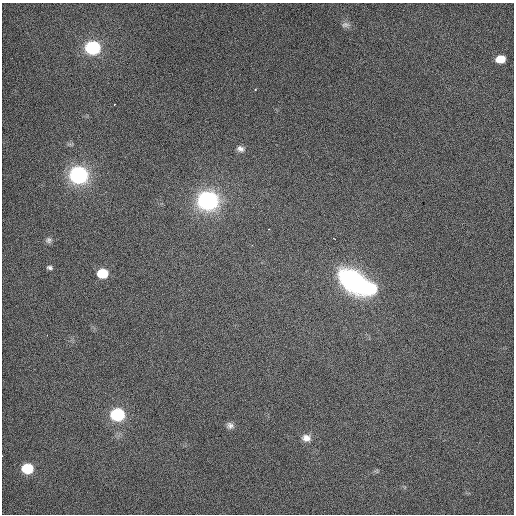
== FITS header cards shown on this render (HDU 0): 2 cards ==
NAXIS1  =                  512 / Axis length
NAXIS2  =                  512 / Axis length

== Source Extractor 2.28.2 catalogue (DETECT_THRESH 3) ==
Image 512 x 512 px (HDU 0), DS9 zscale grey, 1 PNG px = 1 image px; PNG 516 x 516 px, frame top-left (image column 1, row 512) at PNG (2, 3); no overlay
Background 451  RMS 2.2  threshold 6.72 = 3 sigma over >= 5 px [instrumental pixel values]
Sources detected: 19; all 19 listed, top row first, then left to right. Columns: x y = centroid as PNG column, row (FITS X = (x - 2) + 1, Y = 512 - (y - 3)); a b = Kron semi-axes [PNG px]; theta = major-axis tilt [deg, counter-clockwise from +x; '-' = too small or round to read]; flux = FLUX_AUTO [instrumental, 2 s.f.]
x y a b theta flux
345 25 12 7 3 650
93 48 9 7 -3 29000
500 59 10 8 4 2900
255 89 3 2 - 160
70 144 11 5 8 380
240 149 9 7 -20 610
78 175 9 8 - 77000
208 201 9 8 - 100000
49 240 10 9 - 650
50 268 9 6 -13 440
102 273 8 7 - 6600
353 281 31 21 -41 18000
370 288 10 8 13 16000
117 415 8 7 - 27000
230 425 8 7 - 530
306 438 11 9 -12 970
27 469 8 7 - 9700
376 471 9 5 0 390
404 487 7 5 -60 360